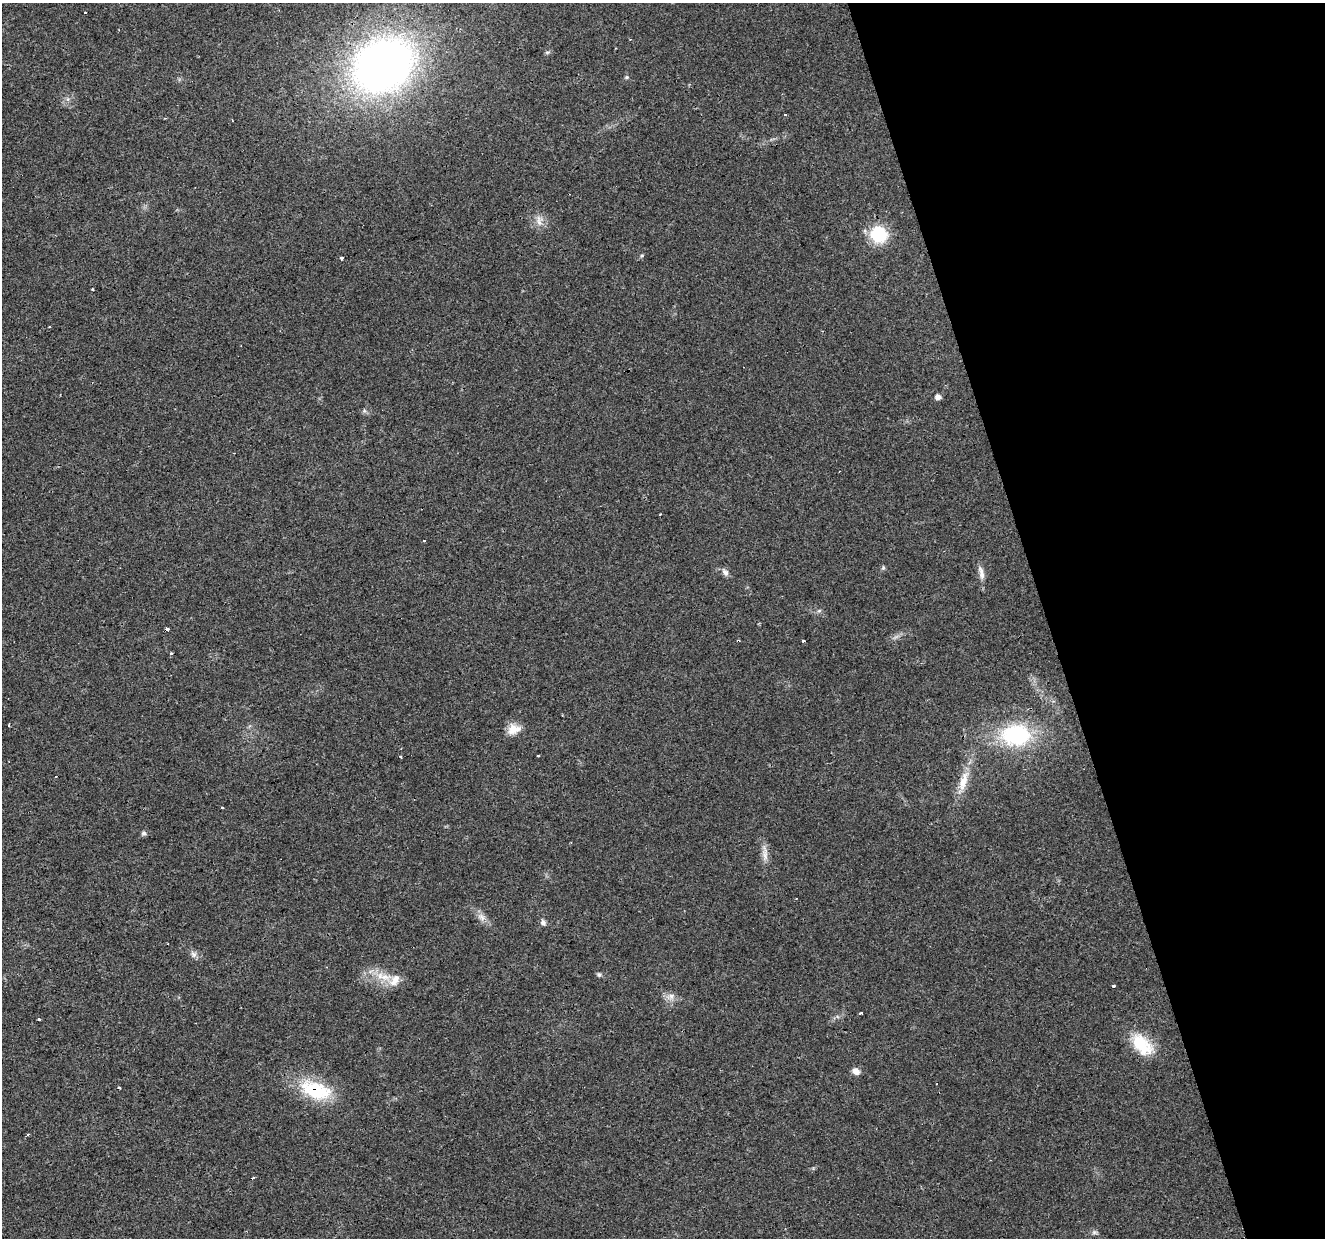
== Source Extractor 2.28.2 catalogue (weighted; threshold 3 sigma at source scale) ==
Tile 12 of 4 x 4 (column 4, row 3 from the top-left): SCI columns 3971-5293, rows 1340-2575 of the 5293 x 5105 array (HDU 1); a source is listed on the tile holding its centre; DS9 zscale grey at full resolution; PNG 1327 x 1240 px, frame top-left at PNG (2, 3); no overlay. Shown black and unused: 21% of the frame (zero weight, under 3 of 4 exposures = <1% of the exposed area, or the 3 px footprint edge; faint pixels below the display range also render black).
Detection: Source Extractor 2.28.2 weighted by HDU 2 'WHT'; one run over the whole footprint, this tile lists its part. Background 0.0222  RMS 0.0032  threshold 0.0146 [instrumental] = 3 sigma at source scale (4.5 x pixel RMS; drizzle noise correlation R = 1.50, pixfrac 1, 0.0396/0.0396 arcsec/px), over >= 5 px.
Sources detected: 49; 8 cosmic-ray / hot-pixel residue — not listed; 1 inside a brighter listed object's ellipse — not listed separately; the other 40 listed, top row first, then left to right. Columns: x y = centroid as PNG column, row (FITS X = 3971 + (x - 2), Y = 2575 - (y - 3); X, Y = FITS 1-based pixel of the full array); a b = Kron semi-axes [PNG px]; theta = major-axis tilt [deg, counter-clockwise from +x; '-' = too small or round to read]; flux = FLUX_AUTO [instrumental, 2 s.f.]
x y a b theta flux
547 52 6 4 -17 0.46
383 65 58 46 31 190
627 77 5 4 - 0.42
785 115 3 3 - 0.83
539 221 15 7 90 2.2
879 235 17 15 -35 15
642 255 6 3 19 0.38
342 258 4 3 - 1.5
93 289 3 2 - 0.4
50 327 3 2 - 0.46
938 397 5 5 - 1.5
883 568 6 5 - 0.5
725 572 11 7 -47 1.3
981 573 21 7 -79 2.2
819 611 7 4 19 0.51
166 630 3 3 - 74
171 653 3 3 - 0.83
8 725 4 2 - 0.27
513 729 17 12 16 4
1016 735 31 23 0 31
400 757 3 2 - 0.56
963 781 31 10 74 6
222 807 3 3 - 1.8
144 833 6 6 - 0.71
765 855 21 7 -79 2.6
482 917 11 6 -59 1.7
543 923 8 6 -64 0.95
194 954 8 8 - 1.2
599 975 6 5 - 0.61
384 977 22 9 -7 5.7
1113 986 3 3 - 2.2
671 996 9 7 -75 1.5
860 1013 3 3 - 1.3
39 1020 3 3 - 1.9
1142 1045 31 18 -46 12
856 1071 8 6 -29 2.1
119 1088 3 3 - 2.3
315 1091 43 23 -23 18
28 1134 3 2 - 0.58
1094 1232 8 5 -6 0.73
Overlapping masked pixels (flux is a lower limit): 3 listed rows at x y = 383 65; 166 630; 315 1091